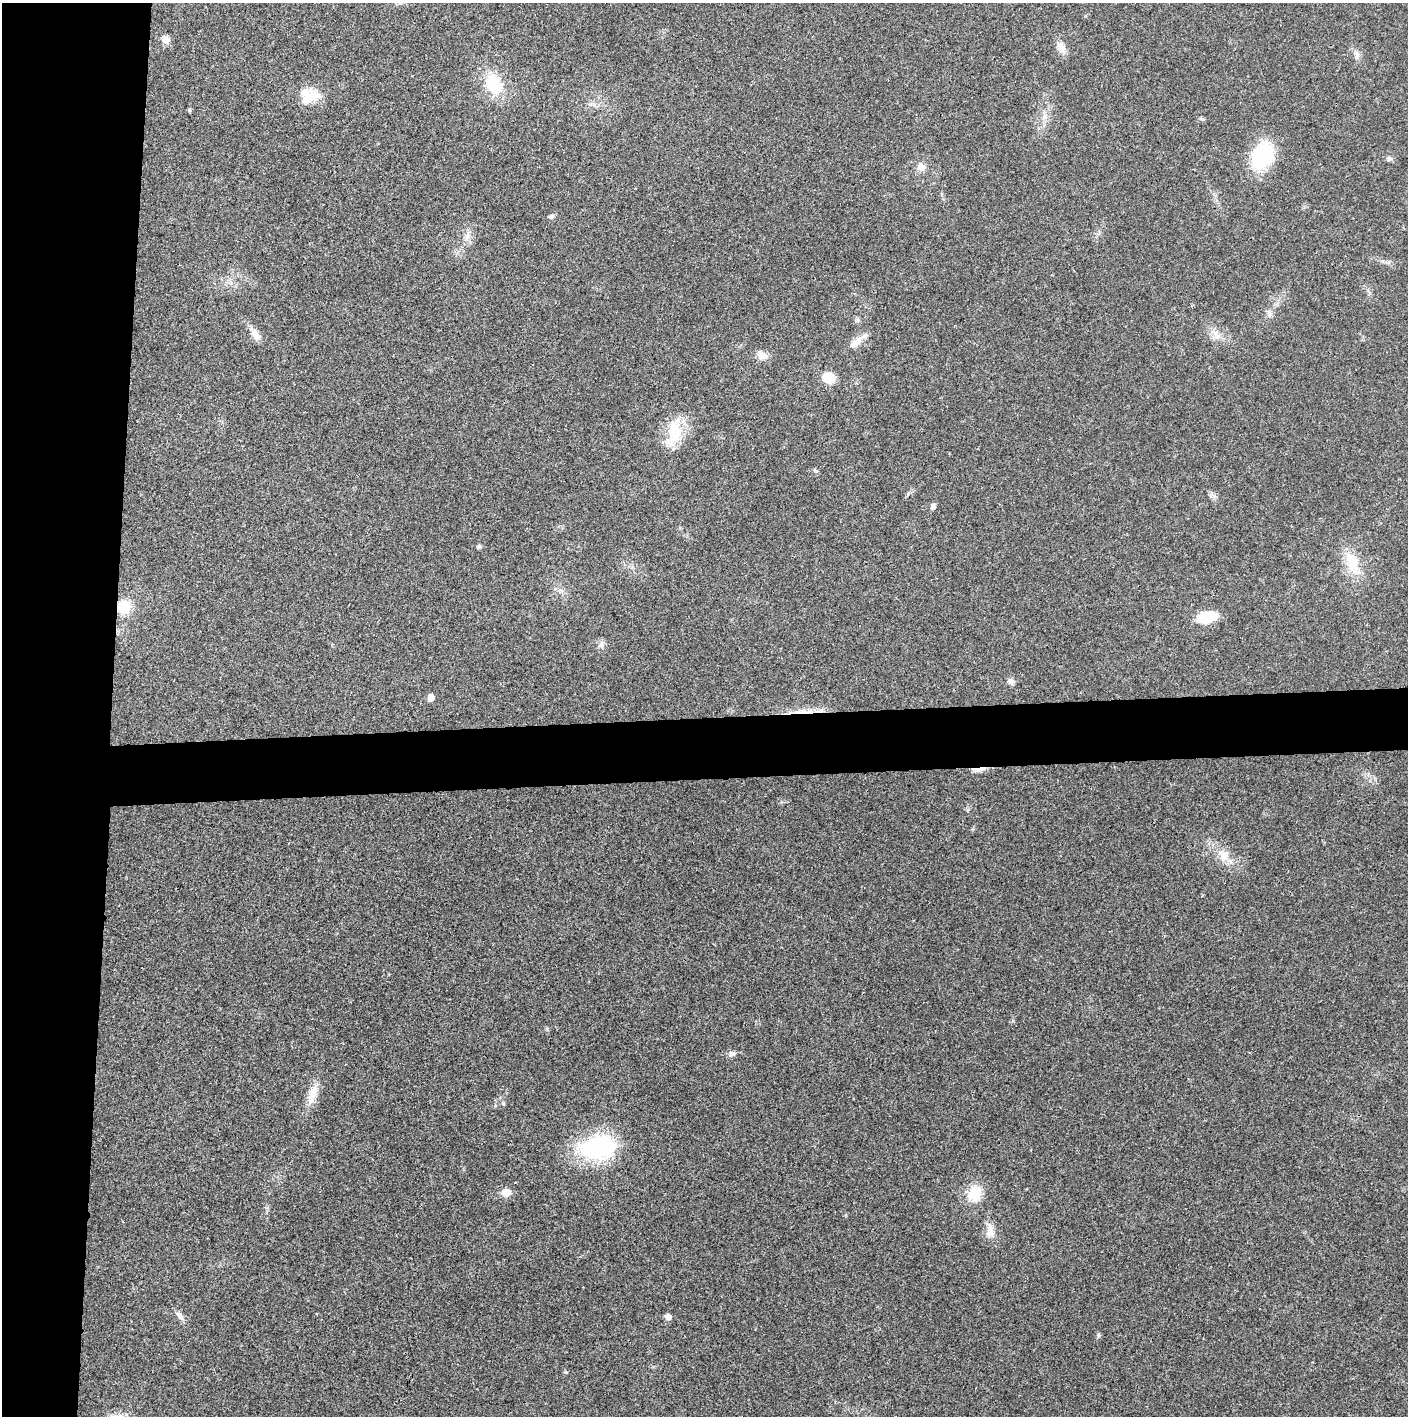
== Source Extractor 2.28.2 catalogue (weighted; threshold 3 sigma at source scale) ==
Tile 4 of 3 x 3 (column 1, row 2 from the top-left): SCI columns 1-1406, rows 1415-2828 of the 4221 x 4243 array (HDU 1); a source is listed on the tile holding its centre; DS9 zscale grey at full resolution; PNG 1410 x 1418 px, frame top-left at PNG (2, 3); no overlay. Shown black and unused: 12% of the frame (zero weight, under 3 of 4 exposures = <1% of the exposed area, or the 3 px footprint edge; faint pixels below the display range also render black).
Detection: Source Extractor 2.28.2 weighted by HDU 2 'WHT'; one run over the whole footprint, this tile lists its part. Background 0.021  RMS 0.0042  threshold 0.0188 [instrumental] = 3 sigma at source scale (4.5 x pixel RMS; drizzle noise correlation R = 1.50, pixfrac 1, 0.05/0.05 arcsec/px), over >= 5 px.
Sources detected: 42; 1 cosmic-ray / hot-pixel residue — not listed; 1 inside a brighter listed object's ellipse — not listed separately; the other 40 listed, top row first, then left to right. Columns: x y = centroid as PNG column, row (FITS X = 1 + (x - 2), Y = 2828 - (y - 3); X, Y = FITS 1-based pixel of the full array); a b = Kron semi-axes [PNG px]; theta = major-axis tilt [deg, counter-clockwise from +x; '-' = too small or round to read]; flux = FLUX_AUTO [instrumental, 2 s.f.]
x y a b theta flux
166 40 10 9 - 2.7
1061 47 14 10 -56 3.2
1357 55 10 6 -90 1.6
494 84 23 16 -67 17
309 97 27 16 34 8.4
189 110 4 4 - 0.62
1044 116 10 6 54 1.9
1202 119 7 4 -35 0.64
1262 156 26 19 64 31
1389 159 8 6 24 0.97
921 167 10 10 - 3
551 216 6 6 - 0.85
467 236 14 7 68 2.7
1269 314 11 4 -85 1.2
857 320 7 5 21 0.85
255 334 19 8 -53 3.7
1217 335 15 7 -74 3
856 342 20 9 46 4.2
762 355 12 9 -22 3.6
829 378 11 9 -22 9.2
674 431 38 16 81 15
933 507 6 5 - 1.7
479 547 5 4 - 0.97
1352 563 34 15 -70 11
124 607 15 14 - 9
1207 617 22 11 9 11
601 645 10 9 - 1.8
1011 681 10 6 -64 1.4
431 697 6 5 - 3.4
980 769 19 4 7 2.8
1224 855 16 14 -74 5.5
731 1054 10 7 25 1.5
313 1093 29 11 72 6
503 1103 5 5 - 0.63
602 1146 15 10 10 150
506 1192 10 9 - 3.7
975 1193 24 19 83 9.1
990 1231 19 9 -88 4.1
180 1315 13 7 -48 2.1
668 1317 5 5 - 2.9
Overlapping masked pixels (flux is a lower limit): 2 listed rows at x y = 124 607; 980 769
Unlisted compact peaks at least as high as the median listed source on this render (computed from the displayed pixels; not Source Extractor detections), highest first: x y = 1098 1335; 565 1372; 816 471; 547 1029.